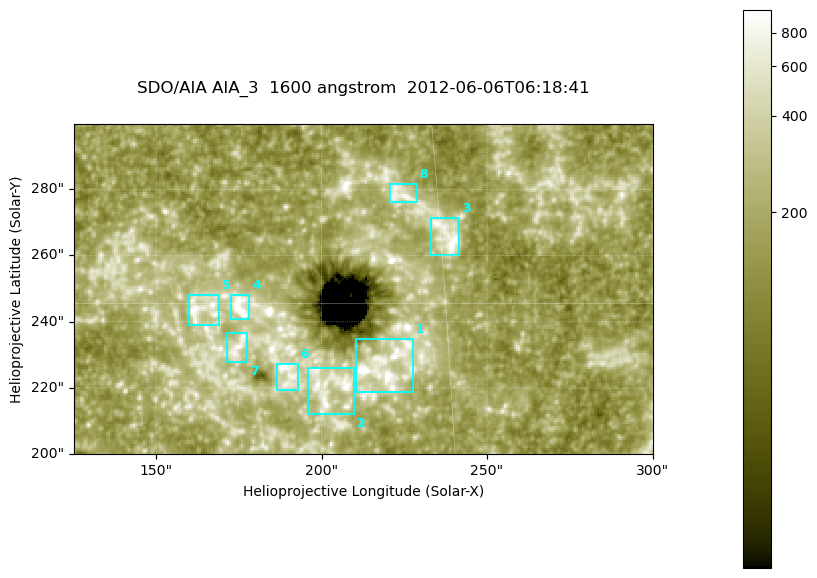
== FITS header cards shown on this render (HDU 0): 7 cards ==
TELESCOP= 'SDO/AIA '
INSTRUME= 'AIA_3   '
WAVELNTH=                 1600
WAVEUNIT= 'angstrom'
DATE-OBS= '2012-06-06T06:18:41.12'
CTYPE1  = 'HPLN-TAN'
CTYPE2  = 'HPLT-TAN'

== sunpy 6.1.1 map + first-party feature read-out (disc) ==
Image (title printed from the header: SDO/AIA AIA_3  1600 angstrom  2012-06-06T06:18:41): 287 x 164 px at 0.609 arcsec/px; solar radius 946 arcsec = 1552 px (partial field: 0.6% of the solar disc is inside the frame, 100% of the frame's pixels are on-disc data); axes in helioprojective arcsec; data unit not stated in the header (colour bar unlabelled)
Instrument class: DISC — disc imager (sunpy class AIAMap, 1600 A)
Bright regions (active regions / flare kernels): reference = the on-disc median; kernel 3 px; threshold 5 sigma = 341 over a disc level ~185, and >= 1.15x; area >= 47 px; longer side >= 3 px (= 1.8 arcsec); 8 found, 8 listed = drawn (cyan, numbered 1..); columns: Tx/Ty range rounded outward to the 2 arcsec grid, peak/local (2 s.f.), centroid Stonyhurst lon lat
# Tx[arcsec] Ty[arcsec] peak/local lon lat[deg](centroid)
1 210..228 218..236 9.9 +14 +14
2 196..210 212..226 5.7 +13 +13
3 232..242 260..272 6.6 +15 +16
4 172..178 240..248 7.7 +11 +15
5 160..170 238..248 5.3 +10 +15
6 186..194 218..228 6.1 +12 +14
7 170..178 228..238 4.5 +11 +14
8 220..230 276..282 4.2 +14 +17